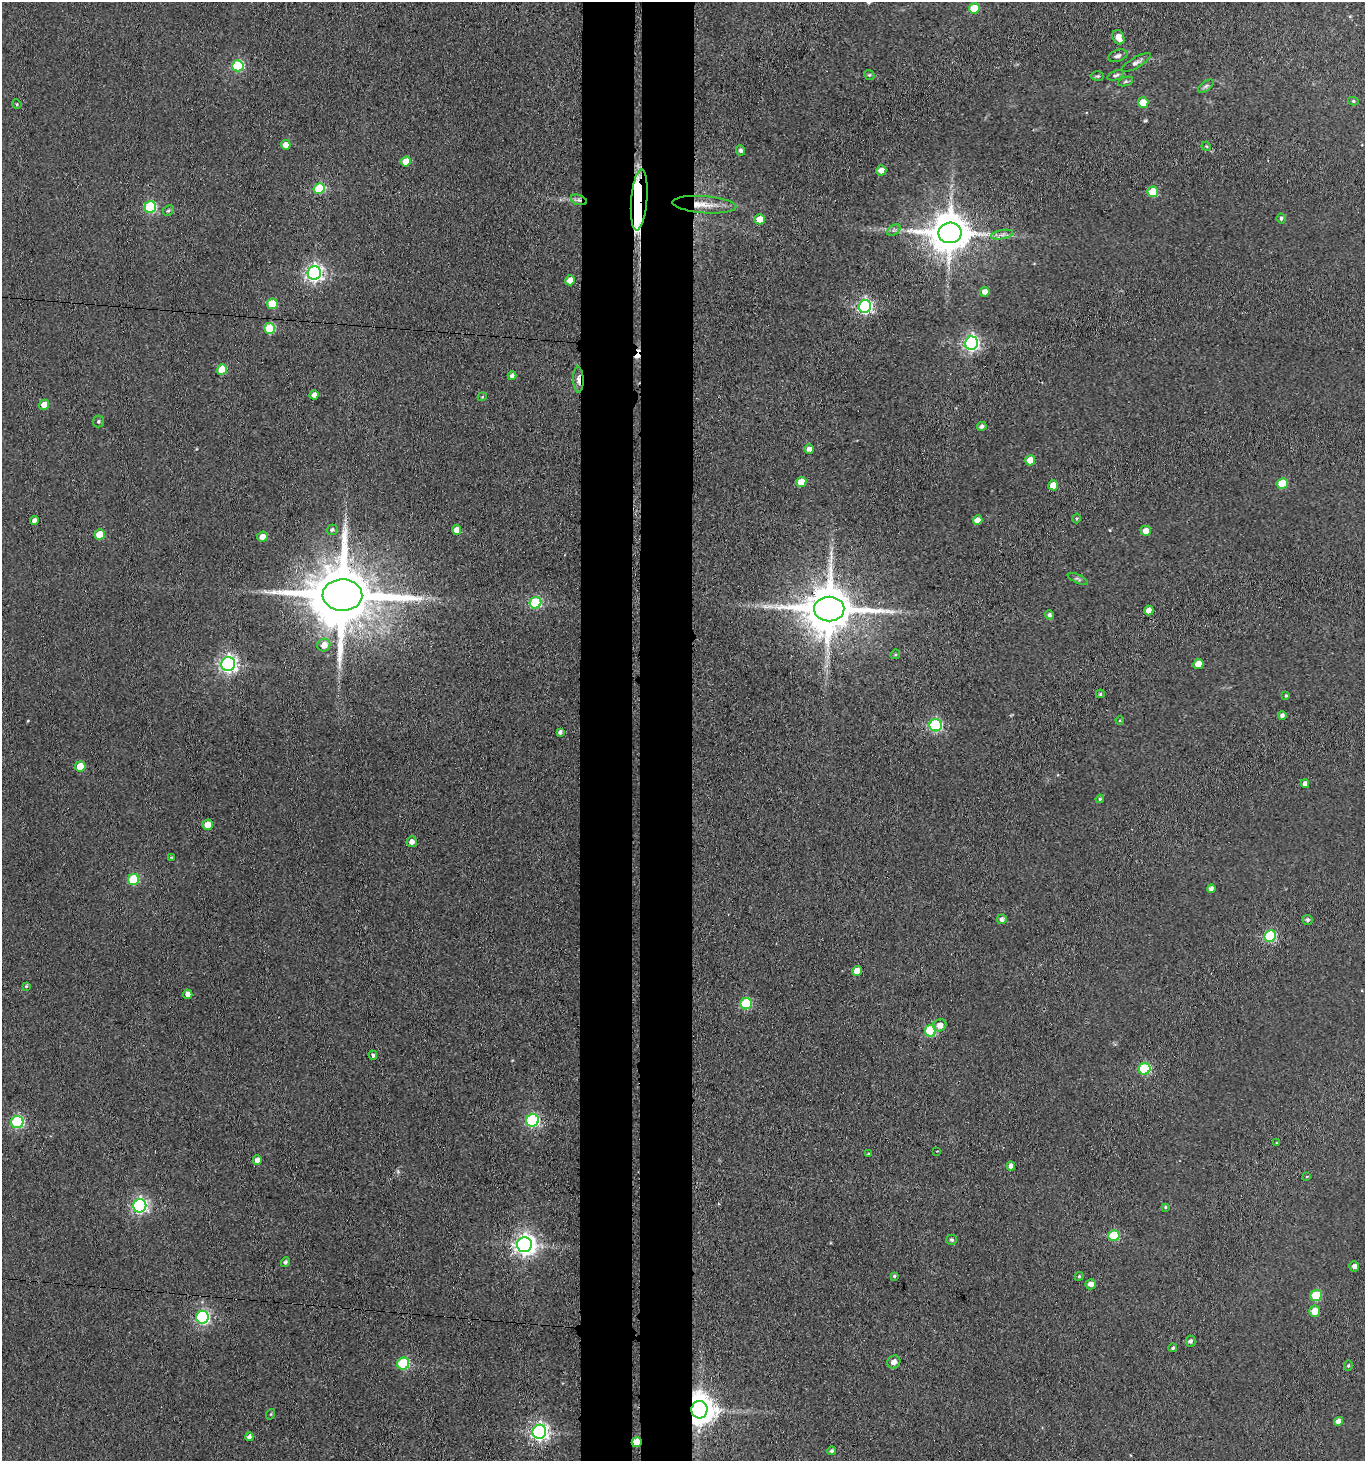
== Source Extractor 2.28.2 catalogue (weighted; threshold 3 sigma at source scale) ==
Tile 5 of 3 x 3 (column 2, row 2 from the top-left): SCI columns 1583-2945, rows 1466-2924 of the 4470 x 4389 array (HDU 1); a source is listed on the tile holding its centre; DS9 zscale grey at full resolution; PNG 1367 x 1463 px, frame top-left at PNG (2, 2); each listed source drawn as its Kron ellipse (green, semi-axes under 4 px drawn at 4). Shown black and unused: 8% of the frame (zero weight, under 3 of 4 exposures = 5% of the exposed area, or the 3 px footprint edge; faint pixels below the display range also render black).
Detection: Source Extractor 2.28.2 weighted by HDU 2 'WHT'; one run over the whole footprint, this tile lists its part. Background 0.063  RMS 0.0065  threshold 0.0292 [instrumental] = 3 sigma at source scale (4.5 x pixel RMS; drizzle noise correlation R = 1.50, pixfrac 1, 0.05/0.05 arcsec/px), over >= 5 px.
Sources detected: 128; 1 inside a brighter object's white glare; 1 cosmic-ray / hot-pixel residue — neither listed nor drawn; the other 126 listed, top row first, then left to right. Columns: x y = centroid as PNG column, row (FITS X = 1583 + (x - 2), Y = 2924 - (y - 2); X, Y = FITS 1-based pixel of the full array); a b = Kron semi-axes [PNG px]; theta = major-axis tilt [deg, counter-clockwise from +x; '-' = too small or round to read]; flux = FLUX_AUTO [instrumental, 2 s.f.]
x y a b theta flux
974 8 5 5 - 19
1118 37 7 5 -63 6.3
1118 56 10 5 18 2
1136 63 17 5 30 2.8
238 66 5 5 - 55
869 75 5 4 - 0.78
1116 75 9 4 21 1.6
1098 76 6 5 - 1
1125 81 8 3 19 1
1206 86 9 4 36 1.6
1353 101 5 4 - 1.1
1143 103 5 5 - 14
17 104 5 4 - 0.81
286 145 5 5 - 5.5
1206 146 5 4 - 0.7
741 150 5 4 - 1.9
406 162 5 5 - 9.4
881 170 5 5 - 4.4
319 189 5 5 - 37
1153 192 5 5 - 22
579 200 8 5 -19 2.1
639 200 30 8 85 270
704 205 32 8 -4 11
150 207 6 5 - 65
168 211 6 5 - 1.2
1281 218 5 4 - 1.4
760 219 5 5 - 8.8
894 230 7 4 33 1.7
950 233 11 10 - 2300
1002 235 11 4 11 2.5
314 273 7 6 - 260
570 280 5 4 - 7.1
985 292 5 4 - 4.3
272 304 5 5 - 23
865 306 6 6 - 160
270 328 5 5 - 36
972 343 7 6 - 190
222 369 5 5 - 13
512 376 4 4 - 2.6
578 380 13 5 -88 3.9
314 395 4 4 - 4.7
482 397 4 3 - 0.57
44 405 5 5 - 8.1
98 421 6 6 - 1.3
982 426 4 4 - 2.2
809 449 4 4 - 2.7
1030 460 5 5 - 9
801 482 5 5 - 11
1282 483 5 5 - 25
1053 485 5 5 - 11
1076 518 5 4 - 0.92
978 520 5 4 - 5.7
34 521 4 4 - 3.3
332 530 5 5 - 1.4
456 530 5 4 - 6.3
1146 531 5 5 - 5.7
100 535 5 5 - 13
262 537 5 5 - 5.5
1078 579 11 4 -24 1.4
342 595 20 15 -2 7200
535 603 6 5 - 52
829 609 15 12 1 3600
1149 611 5 4 - 5.3
1049 615 5 4 - 1.9
324 645 6 6 - 6.2
895 654 5 4 - 0.76
228 664 7 7 - 250
1198 664 5 5 - 8.2
1100 694 4 3 - 1
1286 695 4 3 - 0.72
1282 715 4 3 - 2.1
1120 720 4 4 - 0.66
936 725 6 6 - 83
560 732 4 3 - 1.8
80 766 5 5 - 12
1305 784 4 4 - 3
1100 799 4 3 - 0.71
208 825 5 5 - 7.7
412 842 5 5 - 3.7
171 857 3 2 - 0.52
134 879 6 5 - 36
1211 889 4 4 - 2.3
1002 919 5 4 - 2.3
1307 920 5 5 - 1.4
1270 936 6 5 - 66
857 971 5 5 - 7.4
26 986 4 3 - 0.72
188 994 4 4 - 3.7
746 1004 6 5 - 48
940 1025 6 6 - 5.4
931 1031 6 5 - 50
373 1055 4 4 - 1.5
1145 1069 6 5 - 53
532 1120 6 6 - 110
17 1122 6 6 - 78
1277 1143 3 3 - 0.57
937 1151 3 2 - 0.46
868 1154 3 2 - 0.61
257 1160 4 4 - 3.4
1011 1166 4 4 - 3.4
1307 1177 3 3 - 1.3
140 1206 7 6 - 170
1165 1207 4 3 - 0.83
1114 1236 5 5 - 28
952 1240 5 5 - 1.3
524 1245 7 7 - 430
285 1262 5 4 - 1.2
1354 1266 5 5 - 2.6
894 1276 4 4 - 0.96
1079 1276 4 4 - 0.78
1091 1284 5 5 - 4.3
1316 1295 6 5 - 32
1315 1311 5 5 - 10
203 1317 6 6 - 110
1191 1341 5 5 - 1.8
1173 1348 4 4 - 1.2
894 1362 7 6 - 4.1
403 1364 6 6 - 56
1348 1366 5 4 - 0.92
699 1410 9 8 - 1200
271 1414 5 3 - 0.64
1338 1421 4 4 - 4.1
539 1432 7 6 - 240
249 1437 4 4 - 2.4
637 1442 5 5 - 9.9
832 1451 4 4 - 1.6
Overlapping masked pixels (flux is a lower limit): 6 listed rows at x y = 579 200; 639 200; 578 380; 342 595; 699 1410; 637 1442